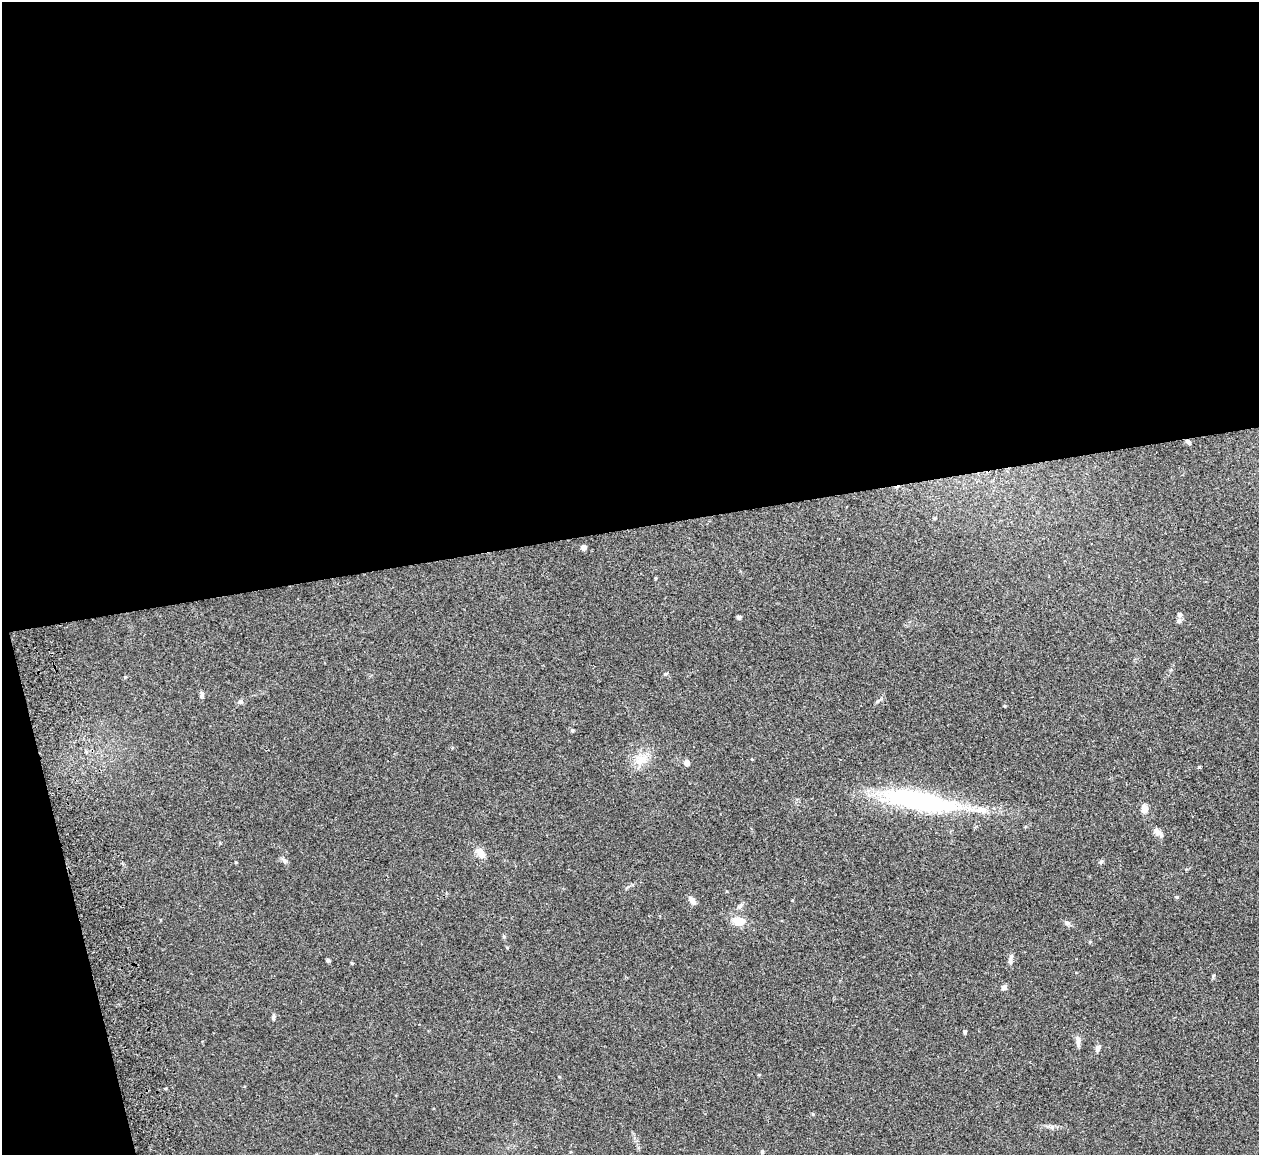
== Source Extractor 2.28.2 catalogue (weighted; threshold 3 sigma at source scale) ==
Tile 1 of 4 x 4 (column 1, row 1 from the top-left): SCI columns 1-1257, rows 3605-4757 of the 5086 x 5028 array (HDU 1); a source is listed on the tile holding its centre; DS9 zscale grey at full resolution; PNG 1261 x 1157 px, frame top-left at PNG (2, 2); no overlay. Shown black and unused: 48% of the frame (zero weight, under 2 of 3 exposures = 3% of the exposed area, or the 3 px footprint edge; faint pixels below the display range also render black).
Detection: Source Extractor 2.28.2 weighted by HDU 2 'WHT'; one run over the whole footprint, this tile lists its part. Background 0.0754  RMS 0.0089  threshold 0.0402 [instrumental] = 3 sigma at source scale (4.5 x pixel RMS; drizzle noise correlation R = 1.50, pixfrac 1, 0.05/0.05 arcsec/px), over >= 5 px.
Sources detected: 35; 1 inside a brighter listed object's ellipse — not listed separately; the other 34 listed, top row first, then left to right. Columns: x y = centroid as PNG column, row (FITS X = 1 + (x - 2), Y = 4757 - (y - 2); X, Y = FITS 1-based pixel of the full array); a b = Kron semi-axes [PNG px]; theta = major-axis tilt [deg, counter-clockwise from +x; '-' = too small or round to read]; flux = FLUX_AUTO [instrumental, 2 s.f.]
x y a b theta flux
1188 442 7 4 -51 1.8
934 518 4 3 - 0.69
583 547 5 5 - 4
1179 615 6 5 - 2.2
739 617 4 4 - 2.2
1179 621 6 5 - 2.6
665 674 6 4 29 1.1
125 677 4 4 - 0.85
202 695 8 5 -89 2.1
241 702 6 6 - 2
572 730 4 4 - 1.4
641 759 21 12 31 13
687 763 5 4 - 6.2
1199 767 3 3 - 1.6
919 801 79 19 -11 160
1144 809 10 8 -85 5
1157 832 14 7 -42 4.2
480 853 14 8 -57 7.8
284 860 9 4 -36 2.1
1176 897 5 4 - 1.1
692 900 12 6 -51 3.6
739 921 14 10 -10 12
1067 922 7 4 -3 1.7
507 947 5 3 - 0.73
1010 958 11 5 78 2.6
328 960 4 4 - 1.6
352 963 4 3 - 0.8
1004 988 8 6 1 2.3
273 1017 7 4 89 1.6
964 1032 4 4 - 1.4
1078 1041 14 6 -84 3.8
1098 1048 10 6 72 2.9
759 1075 5 3 - 0.81
762 1151 5 4 - 1.3
Overlapping masked pixels (flux is a lower limit): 1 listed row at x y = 1188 442
Unlisted compact peaks at least as high as the median listed source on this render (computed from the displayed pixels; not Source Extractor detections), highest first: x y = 1101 861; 813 1114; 1005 706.